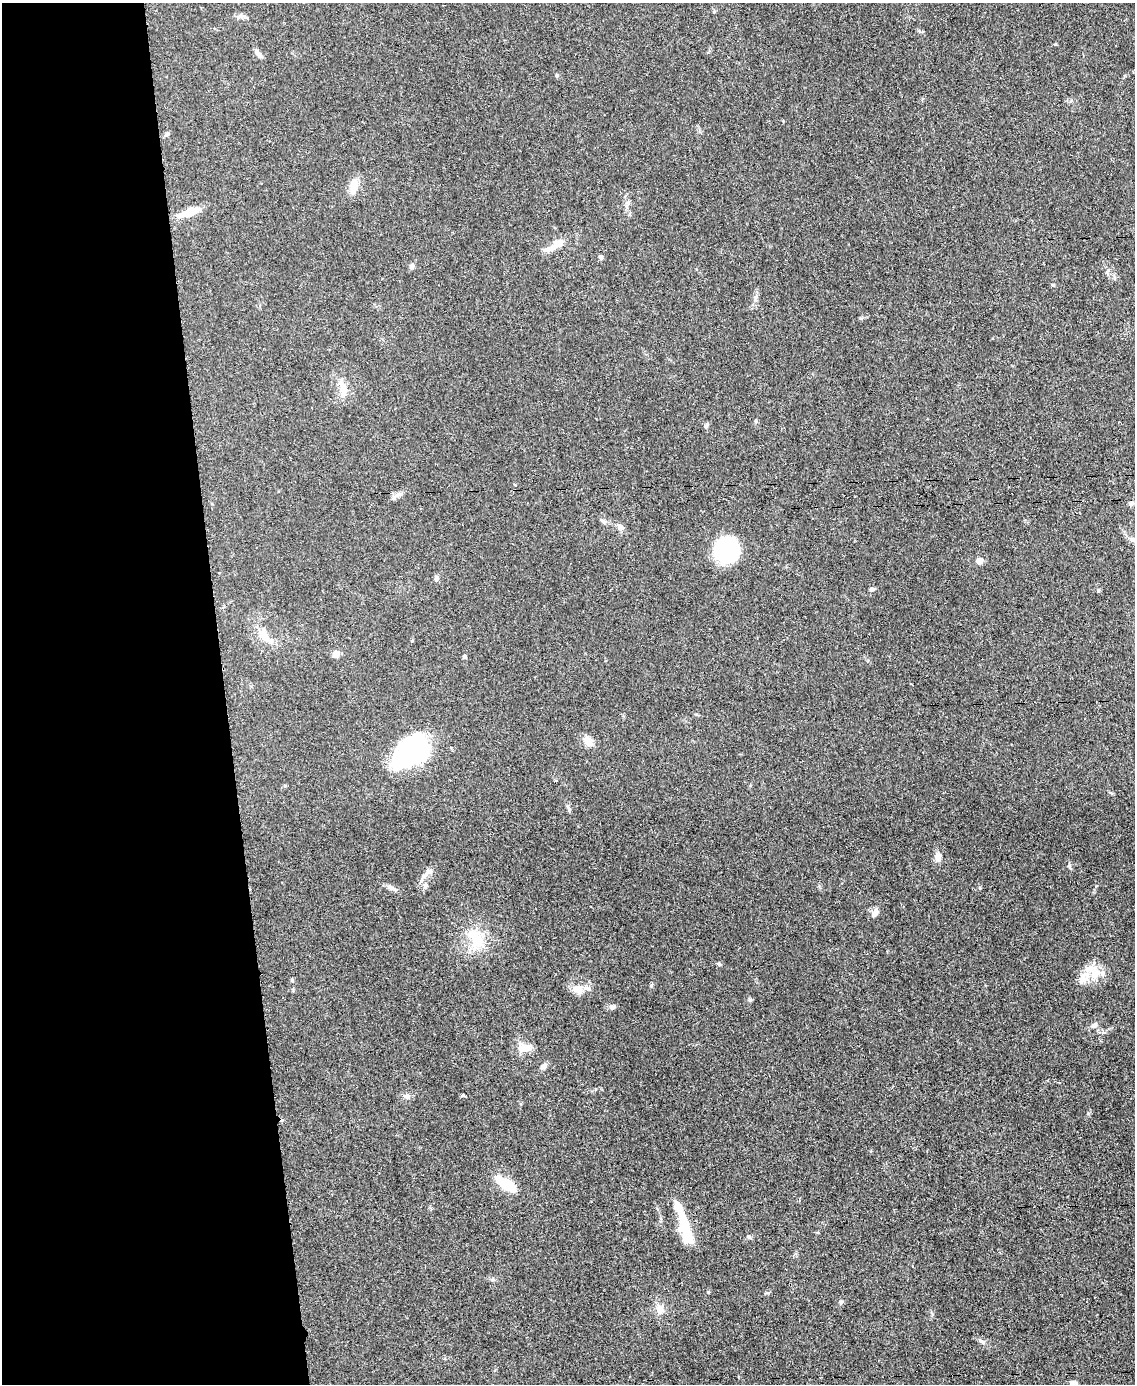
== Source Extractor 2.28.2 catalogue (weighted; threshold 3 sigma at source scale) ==
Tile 5 of 4 x 3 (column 1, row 2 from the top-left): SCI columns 4-1136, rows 1626-3007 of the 4542 x 4526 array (HDU 1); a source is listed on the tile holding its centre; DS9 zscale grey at full resolution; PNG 1137 x 1386 px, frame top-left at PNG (2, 3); no overlay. Shown black and unused: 20% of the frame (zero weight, under 3 of 5 exposures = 1% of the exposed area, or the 3 px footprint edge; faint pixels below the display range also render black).
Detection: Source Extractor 2.28.2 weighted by HDU 2 'WHT'; one run over the whole footprint, this tile lists its part. Background 0.0625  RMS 0.0059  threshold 0.0264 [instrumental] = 3 sigma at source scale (4.5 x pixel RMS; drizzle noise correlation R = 1.50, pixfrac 1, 0.05/0.05 arcsec/px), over >= 5 px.
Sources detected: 51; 2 inside a brighter object's white glare — not listed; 5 inside a brighter listed object's ellipse — not listed separately; the other 44 listed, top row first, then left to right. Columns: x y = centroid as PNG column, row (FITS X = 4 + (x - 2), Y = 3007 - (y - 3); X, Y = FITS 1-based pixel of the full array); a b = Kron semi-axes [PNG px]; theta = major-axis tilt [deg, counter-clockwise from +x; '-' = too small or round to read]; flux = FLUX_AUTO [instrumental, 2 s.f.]
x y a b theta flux
258 54 14 5 -50 2
167 134 6 5 - 0.97
354 185 15 9 78 8.3
189 212 20 8 19 11
557 245 23 9 37 5.9
601 257 6 5 - 1.2
412 266 7 6 - 1.7
1053 285 5 4 - 0.88
343 388 22 8 -81 5.8
706 425 8 5 54 1.2
621 527 9 7 -34 2.4
1132 540 8 6 -67 1.7
726 550 22 21 - 52
979 561 7 6 - 3.1
436 578 8 6 80 1.4
872 589 7 5 16 1.3
263 634 18 12 -67 7.1
336 654 9 8 - 2.6
464 657 4 4 - 1.4
588 741 14 9 -58 4.9
413 753 41 30 34 64
569 809 8 5 -70 1.2
938 857 12 8 81 2.9
428 872 12 7 41 2.7
391 888 15 5 -35 2
875 913 11 6 58 2.9
476 938 32 17 -68 16
719 964 6 4 -45 0.73
1095 973 16 13 50 8.7
577 989 16 10 -3 6.3
750 1000 6 5 - 0.9
612 1007 10 5 19 1.6
1094 1025 9 6 27 1.8
525 1048 19 9 14 5.7
543 1066 9 7 34 1.9
407 1096 9 6 -21 1.9
506 1184 20 8 -32 23
684 1224 30 13 -76 20
749 1237 7 5 -19 1
708 1292 4 4 - 0.46
841 1302 5 5 - 0.88
660 1309 12 10 -75 4.3
982 1341 11 3 -36 1.3
1074 1383 9 6 -16 2.4
Isophote crosses this tile's border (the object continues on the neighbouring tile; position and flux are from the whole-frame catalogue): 1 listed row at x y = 1074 1383
Unlisted compact peaks at least as high as the median listed source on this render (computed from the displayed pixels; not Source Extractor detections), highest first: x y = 1069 866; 1098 591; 1088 1113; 932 1314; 651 985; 861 318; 1055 44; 980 888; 557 75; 756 421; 292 980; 412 641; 768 1293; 1096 886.